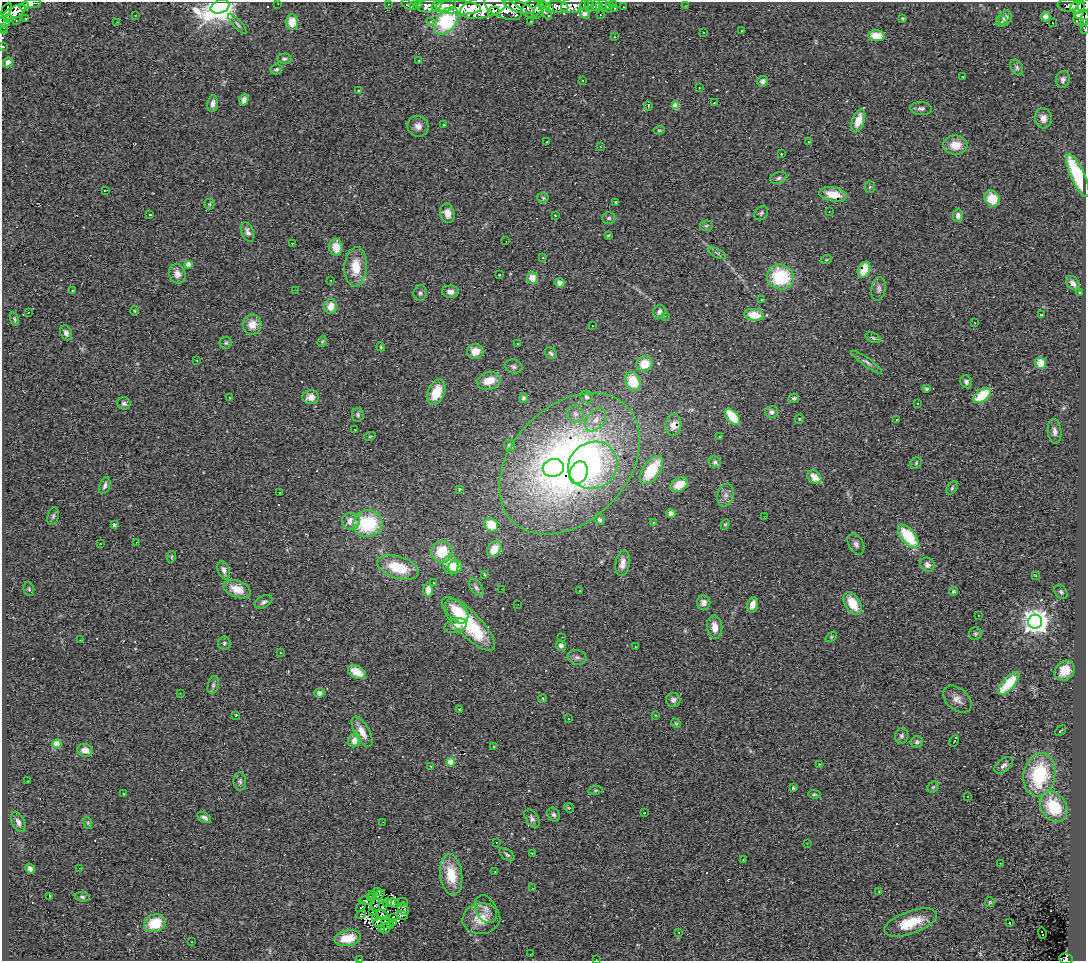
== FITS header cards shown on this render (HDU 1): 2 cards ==
NAXIS1  =                 1084
NAXIS2  =                  959

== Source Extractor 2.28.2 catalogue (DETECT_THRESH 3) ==
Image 1084 x 959 px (HDU 1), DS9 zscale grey, 1 PNG px = 1 image px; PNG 1088 x 963 px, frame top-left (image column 1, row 959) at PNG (2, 2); each listed source drawn as its Kron ellipse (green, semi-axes under 4 px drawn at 4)
Background 0.615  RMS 0.21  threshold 0.619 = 3 sigma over >= 5 px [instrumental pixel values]
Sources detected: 353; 4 with non-positive FLUX_AUTO (blend fragments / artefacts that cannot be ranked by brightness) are neither listed nor drawn; the other 349 listed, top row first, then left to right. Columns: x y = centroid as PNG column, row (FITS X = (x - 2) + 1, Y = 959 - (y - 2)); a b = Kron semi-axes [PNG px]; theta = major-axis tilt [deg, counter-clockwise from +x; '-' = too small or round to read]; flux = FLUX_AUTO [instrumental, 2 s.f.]
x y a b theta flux
278 3 2 2 - 14
32 4 9 4 6 120
388 4 3 2 - 12
614 4 3 3 - 35
408 5 7 3 -29 56
414 5 3 3 - 16
419 5 3 3 - 78
574 5 13 8 14 510
584 5 5 4 - 100
589 5 5 3 - 27
596 5 5 4 - 54
609 5 4 3 - 30
1068 5 10 6 -4 360
1084 5 7 6 - 18
24 6 4 4 - 120
429 6 12 6 8 620
444 6 12 6 10 740
605 6 8 3 -45 58
685 6 3 2 - 14
220 7 10 6 21 23000
518 7 16 5 -18 900
557 7 11 6 -4 930
600 7 3 2 - 10
623 7 2 2 - 7.9
458 8 22 7 -3 1700
483 8 23 10 12 1800
503 8 20 10 -22 1600
615 8 3 3 - 21
1077 8 7 6 - 1100
532 9 10 8 23 370
545 9 11 4 -63 510
549 9 3 3 - 760
7 10 7 3 63 980
539 10 8 4 71 320
493 11 6 3 15 170
1080 11 9 4 74 1100
14 12 13 6 27 970
584 13 6 4 -40 47
136 15 2 2 - 9.6
601 15 3 2 - 19
1046 16 5 5 - 64
8 18 4 4 - 880
26 18 3 3 - 530
902 18 4 2 - 14
1005 18 7 6 - 76
1081 18 8 7 - 370
16 20 3 3 - 48
446 21 16 10 52 1100
530 21 3 2 - 15
1002 21 6 5 - 28
3 22 6 4 -25 270
117 22 3 2 - 20
292 22 7 6 - 210
431 22 4 4 - 34
1052 22 3 2 - 50
1084 23 3 3 - 98
238 24 13 4 -47 36
3 27 3 2 - 61
1084 29 4 2 - 25
742 30 2 2 - 11
4 31 4 3 - 39
703 32 3 2 - 12
877 36 8 5 -6 260
615 37 3 2 - 46
3 46 3 2 - 44
284 59 7 5 2 38
419 61 3 2 - 85
8 62 5 4 - 77
1017 67 8 5 -60 32
276 69 6 5 - 34
962 77 3 3 - 42
1063 79 8 7 - 56
582 81 3 2 - 13
763 81 5 5 - 40
700 87 2 2 - 13
358 90 3 3 - 170
244 100 6 4 72 58
213 103 8 5 83 73
714 103 3 2 - 13
648 106 5 2 - 18
676 106 4 4 - 340
921 108 11 6 -3 48
1043 118 10 8 -84 110
858 120 12 6 71 240
443 125 3 3 - 27
418 126 11 10 - 92
659 130 5 4 - 16
547 141 2 2 - 9.5
809 142 3 3 - 12
955 145 12 9 0 230
601 146 3 2 - 27
782 154 3 2 - 16
1078 175 23 7 -66 1000
779 178 9 5 15 42
870 187 6 5 - 20
106 190 3 2 - 73
833 194 14 7 -10 250
543 198 5 5 - 23
992 199 8 7 - 300
615 202 3 3 - 470
209 204 5 5 - 19
829 212 2 2 - 10
447 213 10 7 -75 150
761 213 8 6 54 35
150 214 3 3 - 17
555 215 3 2 - 13
958 216 6 5 - 66
609 218 6 5 - 29
706 226 6 5 - 26
248 232 10 6 -69 64
608 235 3 2 - 16
506 241 3 2 - 33
292 243 3 2 - 65
336 247 8 6 -86 240
717 253 10 3 -29 27
543 257 3 3 - 21
826 260 5 3 - 15
188 264 4 4 - 120
356 267 20 11 87 340
864 270 8 5 68 200
177 274 10 8 -71 110
499 275 3 3 - 54
780 277 14 12 -16 860
532 278 6 5 - 150
330 281 3 3 - 26
560 283 5 5 - 78
1073 283 8 5 -51 75
879 289 12 7 80 61
295 290 2 2 - 9.2
72 291 3 2 - 14
450 292 8 6 -3 68
420 293 8 6 78 41
1080 293 3 3 - 15
761 300 3 3 - 72
331 306 7 6 - 160
134 311 5 3 - 14
659 312 7 6 - 62
28 313 3 2 - 17
754 315 10 6 -8 280
1041 315 3 3 - 490
666 316 3 2 - 27
14 319 7 4 -76 20
974 323 3 3 - 79
252 324 10 9 - 170
592 326 2 2 - 11
66 333 8 5 -68 56
873 338 8 4 -22 27
322 341 5 4 - 18
226 343 6 6 - 27
518 343 3 2 - 25
381 347 4 3 - 13
475 351 8 7 - 170
551 353 7 5 -39 35
197 361 3 2 - 16
867 362 18 4 -35 51
1040 363 6 5 - 190
644 364 8 7 - 280
514 366 9 7 -19 41
489 381 12 8 16 250
633 381 10 7 -66 420
966 382 7 5 -66 47
926 389 4 4 - 27
436 392 13 8 68 350
982 395 10 6 37 530
230 397 3 2 - 21
311 397 8 7 - 130
587 397 6 6 - 42
524 398 5 4 - 41
794 398 5 5 - 36
124 403 7 6 - 55
918 403 3 3 - 19
772 412 6 6 - 62
575 414 9 8 - 63
358 415 7 6 - 32
732 417 9 5 -49 440
799 419 5 4 - 16
596 420 13 8 53 130
896 420 3 2 - 18
673 425 11 8 79 100
355 429 3 3 - 59
1055 431 13 6 -83 70
370 436 6 3 19 15
720 437 4 3 - 15
510 446 6 5 - 63
715 462 6 5 - 40
916 463 6 5 - 22
569 464 81 58 46 8700
593 465 25 23 29 1200
553 468 10 9 - 430
651 470 16 8 55 590
578 473 11 8 67 690
814 477 8 6 -43 180
105 485 9 5 72 47
679 485 9 6 29 240
952 488 7 4 55 25
459 489 3 2 - 15
280 492 3 2 - 26
726 495 12 8 75 69
671 514 5 4 - 75
53 516 9 5 76 30
764 516 2 2 - 9.3
600 520 5 5 - 37
351 521 9 8 - 150
368 523 15 13 11 930
654 523 3 3 - 14
725 524 5 4 - 19
114 525 3 3 - 36
491 525 7 6 - 330
908 536 14 7 -51 650
136 542 3 2 - 19
100 544 3 2 - 15
856 544 11 7 -60 60
494 549 9 6 55 180
442 552 11 10 - 420
171 557 6 4 77 20
622 563 13 7 80 110
451 565 9 7 -77 250
927 565 7 7 - 64
398 567 21 11 -17 490
455 567 7 6 - 120
224 570 9 6 -69 71
484 574 3 3 - 19
1035 576 3 3 - 52
433 582 3 3 - 30
476 587 10 6 -54 44
29 589 7 5 -76 24
237 589 14 8 -21 230
502 589 2 2 - 7.4
428 590 7 5 89 130
580 590 3 2 - 20
953 591 4 4 - 26
1061 592 7 5 -47 35
264 602 10 5 29 49
704 603 7 6 - 81
853 603 12 7 -61 320
518 604 3 2 - 12
752 605 8 5 75 120
457 611 14 8 -48 330
979 615 3 2 - 23
1035 622 7 7 - 16000
468 624 36 12 -46 1100
456 626 11 7 18 100
715 627 12 7 -84 160
975 634 6 6 - 30
562 637 2 2 - 7
831 637 6 3 36 17
81 640 3 2 - 15
224 643 6 6 - 28
561 646 5 5 - 63
635 646 3 2 - 11
281 653 3 2 - 16
577 657 9 7 -13 58
1065 671 11 9 47 320
357 672 9 6 -29 250
1009 683 14 6 48 490
213 685 9 5 76 39
181 693 2 2 - 18
319 693 5 4 - 61
542 698 4 4 - 20
957 699 16 10 -42 110
673 700 7 7 - 59
459 709 3 3 - 27
236 715 3 2 - 11
656 715 3 3 - 27
568 719 3 2 - 41
676 723 5 4 - 16
1060 731 6 3 41 23
362 732 17 7 -61 160
902 736 8 6 77 41
354 740 7 6 - 120
954 741 6 3 61 43
917 742 6 6 - 32
57 744 4 4 - 380
494 747 3 2 - 20
85 750 8 6 -14 140
451 762 4 4 - 420
819 764 2 2 - 7.4
1004 765 10 6 40 66
430 766 3 2 - 14
1039 775 22 16 79 1100
27 781 3 2 - 20
240 781 9 6 -85 42
933 787 6 5 - 24
793 788 3 3 - 29
595 790 7 3 9 18
124 794 3 3 - 100
814 794 6 4 -5 21
967 797 3 2 - 80
1054 807 16 12 -56 650
569 808 5 4 - 16
644 813 3 3 - 200
554 815 7 5 -56 34
204 817 7 4 -32 50
532 818 10 6 -56 52
18 822 11 6 -65 74
382 822 2 2 - 8.6
88 823 6 4 -72 22
497 843 2 2 - 11
807 843 3 2 - 12
532 853 2 2 - 83
507 855 8 5 -38 31
743 860 2 2 - 8.1
1000 863 2 2 - 9.8
79 868 2 2 - 8.3
30 869 5 4 - 45
494 871 3 2 - 15
451 874 20 11 -83 370
533 888 2 2 - 8
378 891 3 3 - 21
879 892 3 2 - 14
373 894 4 2 - 23
379 895 6 4 32 52
49 896 3 2 - 49
82 897 7 4 -8 28
371 898 3 2 - 12
365 901 6 2 -13 26
401 902 6 2 4 33
990 902 5 5 - 18
387 903 4 2 - 19
393 903 6 4 -26 20
376 905 7 3 80 17
383 906 5 3 - 3.7
361 907 5 3 - 22
403 909 6 5 - 36
486 909 15 10 -63 92
373 912 3 2 - 7.7
361 915 5 3 - 27
382 915 6 4 -24 37
402 915 6 2 -8 8
376 917 4 3 - 24
393 917 3 2 - 13
481 919 19 15 6 300
386 921 3 2 - 11
378 922 5 3 - 0.087
911 922 27 11 20 420
155 923 11 8 18 420
394 923 3 2 - 13
1010 923 3 2 - 25
391 926 3 2 - 15
386 928 6 2 41 21
382 929 4 2 - 7.1
679 932 3 3 - 64
1042 933 5 2 - 44
348 938 13 8 10 290
191 941 3 3 - 34
530 954 3 2 - 13
1066 959 7 5 -10 870
359 960 3 2 - 46
596 960 2 2 - 7.7
At the frame edge (FLAGS 8, measured only in part): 13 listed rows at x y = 278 3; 32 4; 1084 5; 220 7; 3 22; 1084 23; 3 27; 1084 29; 4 31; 3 46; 1066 959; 359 960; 596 960
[4 non-positive-flux detections neither listed nor drawn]